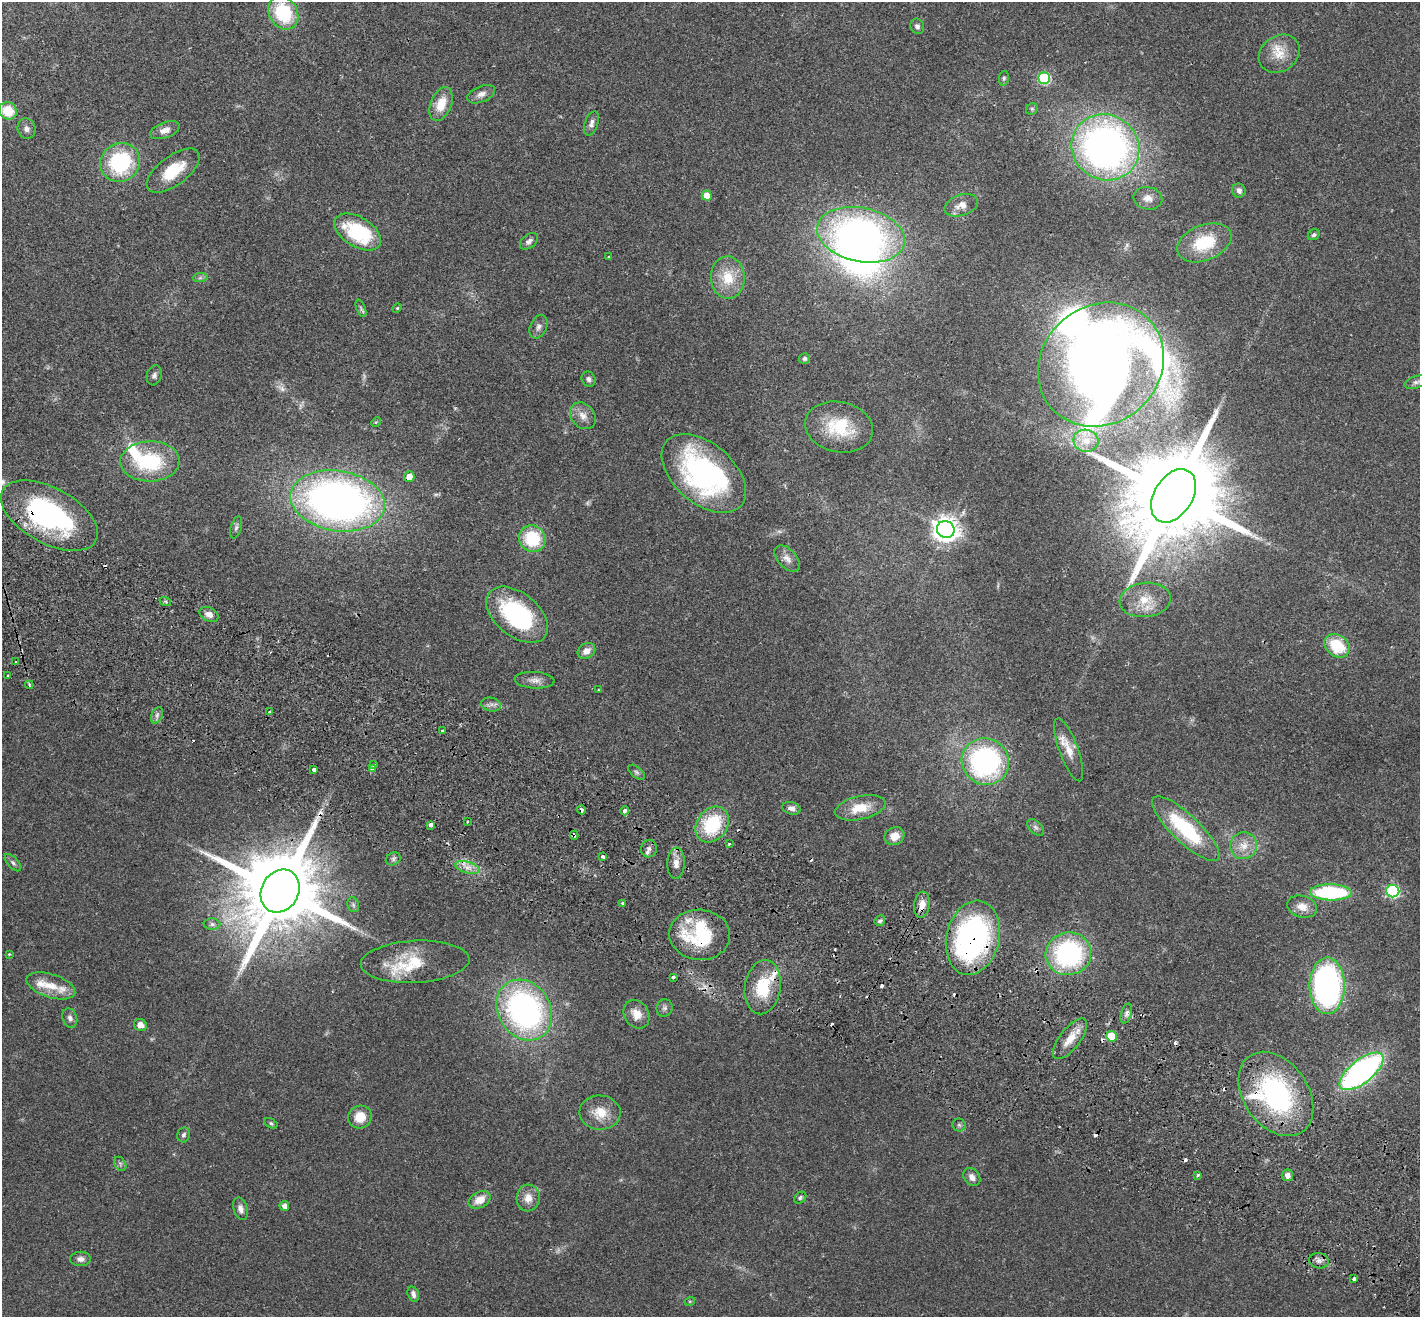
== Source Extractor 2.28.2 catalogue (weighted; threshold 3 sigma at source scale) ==
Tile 6 of 4 x 4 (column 2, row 2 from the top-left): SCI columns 1448-2865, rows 2828-4142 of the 5733 x 5790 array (HDU 1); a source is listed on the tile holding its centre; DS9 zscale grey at full resolution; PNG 1422 x 1319 px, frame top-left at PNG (2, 2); each listed source drawn as its Kron ellipse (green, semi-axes under 4 px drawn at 4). Shown black and unused: <1% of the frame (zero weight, under 2 of 3 exposures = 3% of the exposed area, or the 3 px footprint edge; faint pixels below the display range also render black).
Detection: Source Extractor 2.28.2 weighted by HDU 2 'WHT'; one run over the whole footprint, this tile lists its part. Background 0.0446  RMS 0.0066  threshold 0.0298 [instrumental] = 3 sigma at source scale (4.5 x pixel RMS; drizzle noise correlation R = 1.50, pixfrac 1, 0.05/0.05 arcsec/px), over >= 5 px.
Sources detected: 164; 5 too faint to see at this stretch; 2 inside a brighter object's white glare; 14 cosmic-ray / hot-pixel residue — neither listed nor drawn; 7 inside a brighter listed object's ellipse — not listed separately; the other 136 listed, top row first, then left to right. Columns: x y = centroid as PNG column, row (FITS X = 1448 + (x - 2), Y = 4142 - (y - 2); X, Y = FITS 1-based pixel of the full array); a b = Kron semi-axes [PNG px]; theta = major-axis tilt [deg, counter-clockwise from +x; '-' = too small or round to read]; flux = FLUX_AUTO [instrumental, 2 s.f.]
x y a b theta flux
283 13 18 14 -60 38
917 26 8 6 -66 2.1
1279 54 22 17 35 13
1004 78 7 5 80 1.2
1044 78 6 6 - 64
481 94 15 8 22 4
441 104 18 10 68 13
1032 109 6 5 - 1
8 111 9 8 - 15
591 123 12 6 71 2.9
26 129 10 9 - 2.8
165 130 15 7 20 5.5
1105 147 34 32 -32 310
120 162 20 19 - 59
173 171 31 14 37 23
1239 190 7 6 - 2.6
707 196 5 5 - 12
1148 198 14 11 -12 5.3
961 205 17 10 18 6.7
358 232 26 15 -32 46
861 235 44 27 -12 250
1314 235 6 5 - 1.2
529 241 10 6 39 2.6
1204 243 28 17 22 29
608 257 4 2 - 0.99
200 278 7 4 2 1.3
728 278 21 17 -88 19
361 308 9 4 -69 1.4
397 308 5 4 - 0.63
538 327 12 8 65 3
805 358 5 5 - 1.4
1101 365 66 59 41 940
154 375 10 7 74 2.2
589 379 7 6 - 2
1416 382 12 6 17 2.4
583 416 14 11 -49 5.8
376 422 5 4 - 0.68
839 427 34 25 -12 30
1086 441 12 11 - 7.6
150 461 30 20 2 46
704 473 49 30 -40 140
409 477 5 5 - 6.3
1173 496 29 19 58 18000
338 501 47 30 -9 360
49 516 53 27 -29 110
236 527 11 5 75 1.8
946 529 9 8 - 630
532 539 14 13 - 32
787 559 16 9 -48 4.7
1145 600 25 17 6 15
165 601 6 3 -19 0.94
209 614 10 7 -27 4.2
517 615 36 21 -39 78
1337 646 14 10 -38 24
586 651 9 7 33 5.3
16 662 2 2 - 0.55
8 675 2 2 - 0.71
535 680 20 8 -3 4.7
29 685 4 3 - 2.9
598 690 4 2 - 0.44
491 704 10 7 -13 2.5
270 712 4 3 - 3.5
157 715 9 5 66 2.1
442 731 3 3 - 2.2
1069 750 33 9 -70 10
985 762 24 23 - 130
374 765 3 3 - 2.2
372 768 4 3 - 7.5
314 770 3 3 - 5.1
636 772 10 5 -38 1.5
791 808 9 6 -18 3.1
860 808 26 11 13 15
581 810 4 3 - 4.2
625 811 4 4 - 2.5
467 821 3 3 - 1.9
712 824 19 15 53 39
431 825 4 4 - 4.8
1036 827 10 6 -44 2
1186 829 44 14 -44 55
574 835 4 3 - 1.6
894 836 10 8 29 7
729 843 4 2 - 0.69
1244 846 14 13 - 8.4
649 849 9 8 - 2.9
603 856 4 3 - 5
393 859 8 6 28 1.7
13 863 10 5 -47 1.9
676 863 15 8 88 5.6
467 867 12 5 -15 4.9
280 891 22 18 60 11000
1393 891 6 6 - 92
1331 892 21 8 -1 59
623 903 3 3 - 1
353 905 8 5 -70 1.4
922 905 13 8 82 6.4
1302 907 15 11 -18 6.1
880 921 6 5 - 1.2
212 924 8 5 -1 2
700 935 30 25 -4 51
973 938 38 26 76 170
9 954 3 3 - 0.57
1068 954 23 21 9 99
415 962 54 21 3 26
673 977 4 3 - 3.3
51 986 25 11 -18 11
1327 986 28 17 89 190
763 987 27 18 81 28
664 1008 9 8 - 2.1
524 1010 32 26 -58 180
1126 1013 10 5 74 2.2
636 1014 15 12 -58 7
70 1018 10 7 -70 2.5
140 1025 6 6 - 5.1
1112 1036 5 5 - 21
1070 1039 24 10 52 10
1361 1071 26 11 38 190
1276 1094 46 32 -55 110
600 1113 20 17 -2 12
360 1117 12 11 - 11
271 1123 7 4 -31 1.1
959 1125 6 6 - 1.5
184 1135 7 6 - 1.7
120 1164 7 5 -59 1.4
1198 1175 3 3 - 1
1287 1175 6 5 - 3.5
972 1177 10 7 -52 3.7
528 1198 13 11 87 7.1
800 1198 7 5 42 1.3
480 1200 12 8 30 8.3
284 1206 5 4 - 3.2
240 1209 11 7 -73 3.4
80 1259 10 7 0 3
1319 1261 10 7 -9 3.2
1354 1279 3 3 - 4.4
413 1294 8 5 -74 2.7
690 1301 5 3 - 0.61
Overlapping masked pixels (flux is a lower limit): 11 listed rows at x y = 1101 365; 1173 496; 49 516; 581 810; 712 824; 574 835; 280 891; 922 905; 700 935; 973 938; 1276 1094